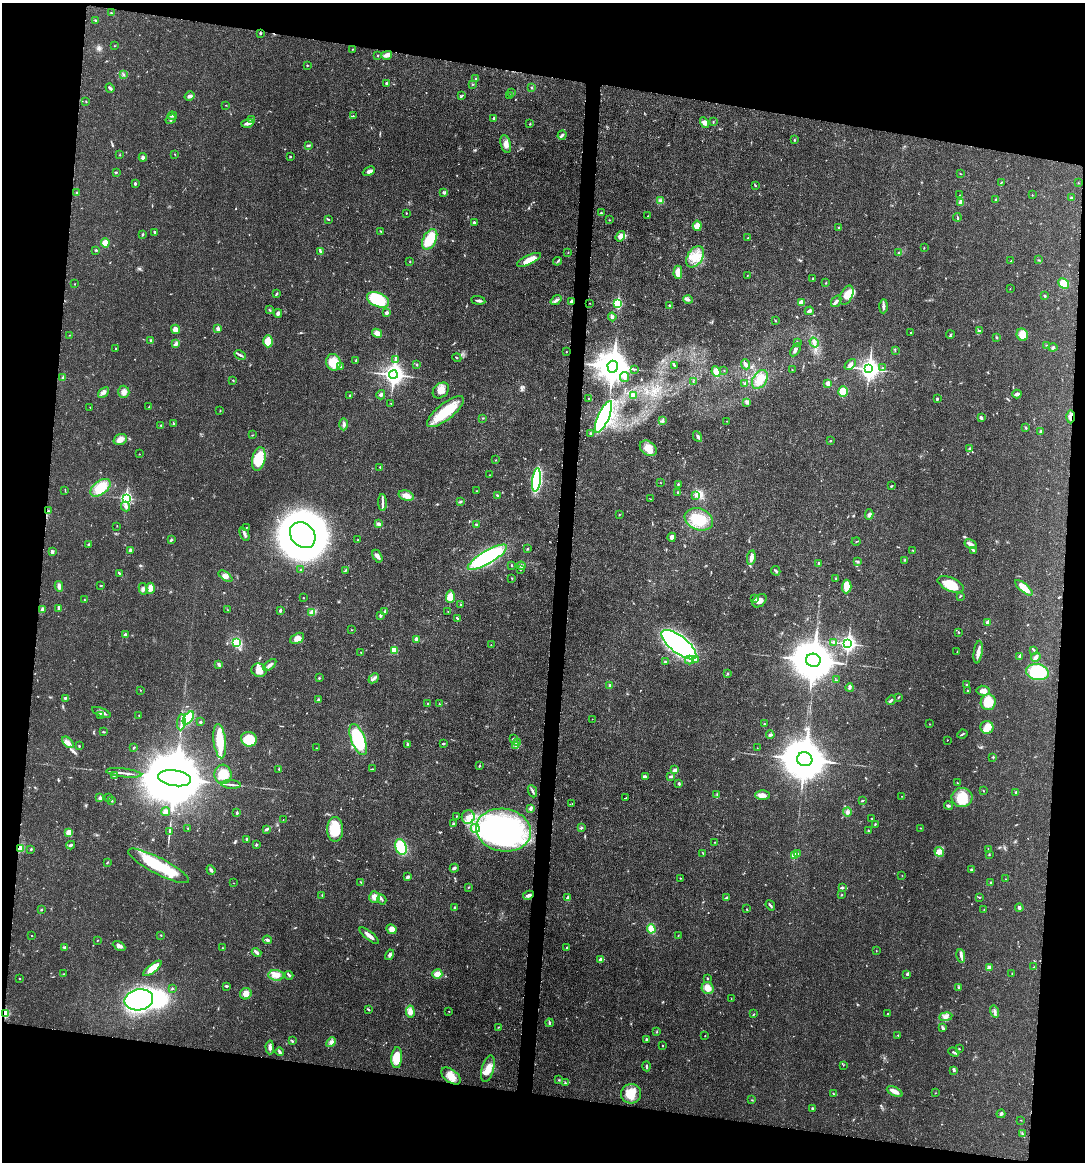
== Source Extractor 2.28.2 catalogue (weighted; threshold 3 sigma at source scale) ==
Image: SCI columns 118-4449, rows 7-4643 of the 4680 x 4647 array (HDU 1 of 3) = the unmasked area's bounding box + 8 px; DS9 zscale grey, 4 x 4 block average (1 PNG px = mean of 4 x 4 image px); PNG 1087 x 1164 px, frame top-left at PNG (2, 3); each listed source drawn as its Kron ellipse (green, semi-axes under 4 px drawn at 4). Shown black and unused: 19% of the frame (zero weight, under 3 of 4 exposures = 1% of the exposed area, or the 3 px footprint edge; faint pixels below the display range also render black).
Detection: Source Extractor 2.28.2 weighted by HDU 2 'WHT'. Background 0.021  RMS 0.0023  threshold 0.0103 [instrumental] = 3 sigma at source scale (4.5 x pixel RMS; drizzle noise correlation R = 1.50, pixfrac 1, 0.05/0.05 arcsec/px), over >= 5 px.
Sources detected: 590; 5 inside a brighter object's white glare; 2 cosmic-ray / hot-pixel residue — neither listed nor drawn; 7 coinciding with a brighter row at this scale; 22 inside a brighter listed object's ellipse — not listed separately; of the other 554, all 500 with FLUX_AUTO >= 0.404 (the completeness limit of this list) listed and drawn (54 fainter detections not listed), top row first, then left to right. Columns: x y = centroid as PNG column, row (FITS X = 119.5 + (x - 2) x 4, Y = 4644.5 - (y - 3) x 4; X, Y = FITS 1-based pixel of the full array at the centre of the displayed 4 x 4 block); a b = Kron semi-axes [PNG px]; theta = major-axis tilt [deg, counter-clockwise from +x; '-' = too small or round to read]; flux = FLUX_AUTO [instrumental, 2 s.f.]
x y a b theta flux
111 13 2 2 - 0.9
95 20 2 2 - 1.2
260 33 2 2 - 1.4
114 46 2 2 - 0.58
353 49 2 2 - 0.53
378 55 2 2 - 1
387 55 5 4 - 5.2
307 65 2 2 - 0.99
124 75 2 2 - 1.2
476 79 2 2 - 0.72
387 84 3 2 - 3.3
472 84 2 2 - 0.96
110 88 5 2 - 2.1
531 88 2 2 - 0.94
512 93 2 2 - 0.71
189 96 5 4 - 3.7
461 96 4 2 - 1.5
510 96 2 2 - 0.95
86 101 2 2 - 0.77
226 105 2 2 - 0.5
172 116 4 2 - 2.2
353 116 2 2 - 0.61
494 118 4 2 - 1.7
171 119 5 2 - 2.2
252 120 4 2 - 2.2
713 122 2 2 - 0.78
247 123 6 3 17 4.7
705 123 6 4 -60 4.3
530 124 2 2 - 1.1
562 135 5 3 - 2.9
794 140 3 2 - 0.91
506 144 9 5 -75 7.5
309 145 4 2 - 1.6
120 155 2 2 - 0.53
175 155 2 2 - 0.54
143 157 4 3 - 3.4
290 157 2 2 - 1
369 171 6 4 24 4.7
116 172 3 2 - 0.98
960 173 2 2 - 0.61
1001 182 2 2 - 0.65
135 183 3 2 - 2.3
1078 183 2 2 - 0.56
755 185 3 2 - 1
76 193 2 2 - 1.2
443 193 4 2 - 1.6
960 195 2 2 - 0.6
1032 195 2 2 - 0.58
1072 198 3 2 - 1.3
996 200 2 2 - 1.9
660 201 2 2 - 1.1
961 202 3 2 - 11
406 213 2 2 - 1.3
601 213 2 2 - 1.6
648 216 2 2 - 0.43
957 217 4 2 - 1.6
329 220 3 2 - 1.1
609 220 2 2 - 0.63
474 222 3 2 - 2.6
697 226 5 4 - 11
838 228 2 2 - 0.53
155 232 4 2 - 2.5
381 232 4 2 - 1.1
142 234 2 2 - 0.84
620 236 5 3 - 8.5
748 238 2 2 - 0.67
430 239 11 6 62 40
105 243 4 4 - 13
924 248 2 2 - 0.71
96 250 3 2 - 1.1
320 251 4 2 - 1.7
568 253 2 2 - 0.57
898 253 2 2 - 0.67
695 257 11 7 57 20
529 260 13 4 25 15
1039 260 3 2 - 0.87
557 261 4 2 - 1.7
1011 261 3 2 - 0.69
410 262 2 2 - 0.74
678 272 6 4 90 15
747 276 2 2 - 0.46
813 278 2 2 - 1.1
826 283 2 2 - 0.67
1064 283 6 4 -43 29
75 284 2 2 - 0.82
1010 289 2 2 - 0.47
276 294 4 2 - 1.2
847 295 10 6 64 16
1045 296 3 2 - 2
378 300 12 7 -22 63
478 300 7 2 -8 3.2
556 300 6 3 37 3.9
688 300 5 4 - 3.1
571 301 4 2 - 2.4
836 301 6 3 55 3.3
590 303 2 2 - 0.52
618 303 3 2 - 110
801 303 3 3 - 7.9
670 305 3 2 - 1.2
883 306 7 2 88 4.4
269 310 3 2 - 1.2
809 311 5 3 - 3.5
278 313 4 3 - 3.7
387 313 4 3 - 2
612 317 4 3 - 2.7
775 321 3 2 - 0.82
175 329 5 3 - 8.9
218 329 2 2 - 9.7
979 331 3 2 - 1.2
911 332 2 2 - 0.84
377 333 5 4 - 8.1
70 335 2 2 - 0.43
950 335 4 2 - 1.4
1022 335 6 5 - 17
996 337 2 2 - 1.3
151 341 3 2 - 4
268 341 6 4 89 24
797 342 2 2 - 0.51
814 342 5 2 - 3.2
176 344 4 2 - 2.3
1047 345 4 2 - 0.71
1053 347 4 3 - 2
116 349 2 2 - 0.7
795 350 7 2 58 3.7
895 350 2 2 - 0.59
566 352 2 2 - 0.51
240 355 6 2 -28 2.8
457 358 4 2 - 0.92
395 359 3 2 - 0.75
355 361 3 2 - 1.4
333 362 8 7 - 26
417 364 2 2 - 1.6
746 364 5 3 - 3.5
850 364 6 3 45 4.3
674 366 2 2 - 1.2
341 367 3 2 - 1.5
613 367 6 5 - 3000
883 368 2 2 - 0.49
634 369 2 2 - 0.47
869 369 4 3 - 800
724 370 2 2 - 0.55
792 370 2 2 - 0.55
716 372 5 4 - 13
393 375 4 3 - 950
624 377 5 3 - 3.1
63 378 3 3 - 5.3
760 379 10 6 58 14
233 380 2 2 - 1.4
693 381 2 2 - 0.51
828 383 2 2 - 20
745 384 2 2 - 5.5
441 390 9 6 42 11
103 392 6 3 41 4.1
124 392 6 5 - 6.2
843 392 5 5 - 19
1017 394 4 2 - 5.5
350 395 4 2 - 1.6
381 395 4 3 - 3.1
633 395 3 2 - 4.9
589 399 2 2 - 0.92
937 399 2 2 - 1.8
391 403 2 2 - 0.45
747 403 2 2 - 1.3
90 407 2 2 - 0.58
148 407 3 2 - 0.7
220 411 2 2 - 0.76
445 412 22 8 39 50
603 417 17 5 66 320
1070 417 6 3 -89 7.1
483 418 2 2 - 0.67
981 418 3 2 - 3.2
662 421 3 2 - 1.6
727 421 2 2 - 0.43
174 423 3 2 - 1.3
344 424 6 2 -89 2.5
161 425 2 2 - 0.87
1026 428 3 2 - 1.8
1041 431 4 2 - 2.4
591 433 3 2 - 2.1
252 435 2 2 - 0.68
697 436 6 2 -62 2.8
120 439 7 5 19 8.7
830 441 2 2 - 1.2
648 448 9 6 -37 17
970 449 4 3 - 2.6
139 454 2 2 - 0.49
259 459 12 6 79 41
496 460 3 2 - 0.64
380 467 2 2 - 0.92
489 475 2 2 - 0.44
536 480 11 4 82 150
661 483 2 2 - 0.47
678 484 3 2 - 1.3
891 486 3 2 - 1.2
100 488 11 6 38 32
65 491 2 2 - 0.42
476 491 2 2 - 0.79
677 493 4 2 - 1.5
696 495 3 2 - 1.4
406 496 8 5 -17 10
497 496 2 2 - 2.4
126 498 3 2 - 190
651 499 2 2 - 0.5
460 502 2 2 - 0.95
382 503 8 2 -88 3.8
126 506 5 3 - 3.9
49 511 2 2 - 1.1
619 514 2 2 - 0.74
869 514 5 4 - 3.2
699 519 14 10 -22 33
378 524 4 3 - 2.6
476 524 3 2 - 1.2
117 526 2 2 - 0.44
246 528 3 2 - 0.63
244 534 7 2 -66 3.8
303 535 14 11 -46 820
672 537 4 3 - 6.1
171 540 3 2 - 1.6
357 540 2 2 - 0.61
856 541 4 2 - 0.87
88 544 2 2 - 0.76
970 544 6 3 -29 6.6
527 549 2 2 - 0.94
130 550 3 2 - 2.8
912 550 2 2 - 0.73
973 550 3 3 - 1.6
52 552 2 2 - 5.2
377 556 7 3 -60 5.8
487 557 22 6 30 160
751 558 7 3 81 10
905 560 2 2 - 1.1
857 561 4 3 - 1.7
818 563 2 2 - 1.6
511 565 3 2 - 0.84
521 566 4 3 - 3.2
301 570 2 2 - 1.3
346 570 3 2 - 1.1
520 570 2 2 - 0.58
776 571 5 2 - 2.1
119 573 3 2 - 1.4
225 576 8 3 -36 5.5
836 578 3 2 - 1.6
512 579 3 2 - 0.77
951 584 14 6 -23 31
59 586 5 3 - 5.7
101 586 2 2 - 1.1
847 586 7 4 88 17
150 588 5 4 - 9.9
1024 588 11 3 -40 20
143 589 6 3 -79 3.1
960 596 3 2 - 1.1
450 597 6 4 87 17
303 598 2 2 - 0.52
755 598 2 2 - 0.86
84 600 2 2 - 0.83
760 601 8 5 42 8.3
460 605 2 2 - 1.3
59 608 3 3 - 1.8
42 609 2 2 - 8.1
228 610 2 2 - 0.4
280 610 3 2 - 2.4
385 611 4 2 - 2.2
448 611 2 2 - 0.44
312 612 4 3 - 3.1
380 615 3 2 - 3.2
457 618 4 2 - 1.5
988 622 2 2 - 16
351 630 2 2 - 0.6
959 632 4 2 - 0.94
125 635 2 2 - 9.5
297 638 7 5 26 9.7
416 639 2 2 - 11
237 642 3 3 - 36
833 642 3 2 - 1.4
848 644 3 3 - 480
491 645 2 2 - 0.64
679 645 21 8 -38 500
394 650 3 2 - 19
1034 650 2 2 - 1
957 651 2 2 - 0.48
361 652 2 2 - 0.66
978 652 11 3 82 8.4
1020 656 3 2 - 6.4
1036 657 5 3 - 4.3
696 659 3 2 - 2
689 660 4 2 - 3.1
813 660 7 6 - 6400
666 661 2 2 - 1.2
219 665 4 3 - 2.5
270 665 8 3 41 5.3
259 670 7 6 - 13
1037 672 11 8 -12 74
727 673 2 2 - 1.5
319 678 2 2 - 1.5
374 678 6 2 43 2.7
836 680 3 2 - 0.54
610 685 3 2 - 1.6
966 685 2 2 - 1.9
850 688 4 2 - 1.3
140 690 2 2 - 0.57
968 691 2 2 - 0.86
983 691 6 5 - 8.6
898 697 3 2 - 0.67
65 698 3 2 - 1.7
318 700 2 2 - 4.8
891 700 5 2 - 2.4
988 702 8 7 - 28
427 704 2 2 - 0.73
439 704 2 2 - 1.1
101 712 10 3 -22 6.8
100 715 2 2 - 0.63
139 715 3 2 - 0.77
188 718 7 4 54 42
592 719 2 2 - 0.47
181 722 8 2 84 4.1
200 722 2 2 - 3.7
764 724 2 2 - 0.96
930 724 2 2 - 0.61
987 727 6 6 - 13
104 732 3 2 - 1.1
962 734 5 2 - 1.6
770 735 4 2 - 2.6
249 739 8 7 - 48
358 739 16 7 -69 95
513 739 3 2 - 1.2
947 740 2 2 - 1
220 741 17 6 -83 38
68 742 7 3 -45 6
518 742 4 2 - 2
408 744 3 3 - 1.9
443 744 3 2 - 1.3
516 745 4 3 - 3.1
79 746 3 2 - 1.4
134 747 3 2 - 1.3
316 748 2 2 - 0.47
757 748 2 2 - 0.53
993 757 2 2 - 2
805 759 8 7 - 7200
479 766 3 2 - 0.93
279 769 3 2 - 1.2
372 769 2 2 - 0.89
675 770 4 2 - 5.4
124 773 18 2 -7 5.7
223 774 9 8 - 21
114 776 2 2 - 0.56
646 776 3 2 - 1.3
671 777 4 2 - 2.6
175 778 16 8 -9 24000
957 783 3 2 - 0.92
231 784 10 2 -3 4
679 784 3 2 - 2
983 790 2 2 - 0.54
532 791 6 2 -67 2.5
1015 792 2 2 - 0.94
717 794 2 2 - 0.76
762 795 7 5 -2 7.4
902 796 2 2 - 0.57
962 797 10 9 - 32
100 798 2 2 - 11
108 798 2 2 - 0.58
626 798 2 2 - 0.43
112 801 2 2 - 3.4
862 801 3 2 - 1.2
572 803 2 2 - 0.42
948 806 4 2 - 2.3
531 808 4 2 - 3.9
165 812 4 4 - 4.9
847 812 4 3 - 2.9
237 813 2 2 - 5
456 816 2 2 - 0.64
468 817 7 6 - 10
872 818 2 2 - 0.6
283 819 2 2 - 0.49
453 824 3 2 - 2.4
875 824 3 2 - 0.98
188 828 2 2 - 0.69
475 828 4 4 - 6.2
581 828 4 2 - 1.8
920 828 2 2 - 0.45
267 829 3 3 - 1.8
335 829 12 8 -89 39
503 830 28 21 -9 270
868 831 3 2 - 0.86
69 832 4 4 - 11
169 832 4 2 - 1.9
246 839 2 2 - 2
715 842 2 2 - 0.56
256 844 3 2 - 1.5
71 845 4 2 - 2.4
401 847 8 5 -69 57
20 848 4 3 - 12
31 849 3 2 - 1.1
988 850 2 2 - 0.73
939 852 5 4 - 5.8
703 854 3 2 - 1.2
798 854 2 2 - 0.88
794 855 2 2 - 24
989 855 2 2 - 0.91
107 863 3 2 - 1.1
159 866 34 8 -27 74
454 868 4 2 - 3.1
211 870 5 2 - 3.6
972 870 3 2 - 1.8
902 875 2 2 - 0.49
407 877 3 3 - 2.7
680 878 2 2 - 0.78
1006 879 2 2 - 0.45
361 882 3 2 - 1
990 882 2 2 - 0.98
234 883 2 2 - 0.45
842 887 3 3 - 2.3
468 888 2 2 - 0.72
322 895 3 2 - 0.68
528 895 5 3 - 4.5
841 895 2 2 - 0.83
374 897 6 5 - 8
727 897 3 2 - 1.7
979 897 3 2 - 1.1
568 898 4 2 - 5.3
382 899 5 2 - 1.7
770 905 5 2 - 2.6
455 907 2 2 - 1.6
1019 908 4 4 - 2.7
746 909 2 2 - 0.65
984 909 2 2 - 0.4
41 910 3 2 - 1.4
391 929 5 4 - 8.5
651 929 5 3 - 14
161 935 2 2 - 0.96
32 936 2 2 - 0.51
369 936 12 3 -40 8.7
678 936 2 2 - 0.48
97 940 2 2 - 0.57
267 940 4 2 - 3.3
119 946 7 4 -29 4.8
65 947 3 2 - 2.8
222 948 2 2 - 0.5
566 948 3 2 - 1
876 950 2 2 - 0.48
257 952 5 2 - 4.2
390 955 5 3 - 3.1
961 956 7 4 -82 4.4
601 959 4 3 - 5.5
1033 967 2 2 - 0.57
153 968 11 4 38 16
989 968 4 3 - 5.8
64 974 2 2 - 0.6
437 974 5 4 - 11
907 974 3 2 - 1.5
1012 974 2 2 - 0.73
276 975 8 5 -5 9.3
289 975 4 2 - 2.4
20 978 2 2 - 0.64
707 978 2 2 - 0.97
227 986 3 2 - 1.9
958 987 2 2 - 2.3
708 988 6 5 - 13
172 989 2 2 - 0.95
246 994 6 5 - 9.4
731 999 2 2 - 0.41
139 1000 14 10 11 240
368 1009 4 2 - 1.6
449 1011 2 2 - 0.49
995 1011 6 2 -75 2.6
410 1012 6 4 -86 10
5 1014 2 2 - 67
754 1014 2 2 - 0.87
887 1014 2 2 - 0.58
946 1017 7 4 9 5.6
549 1023 4 2 - 2
498 1027 2 2 - 0.59
942 1028 4 2 - 2.2
657 1032 2 2 - 0.87
898 1035 2 2 - 0.96
705 1036 2 2 - 0.54
646 1039 2 2 - 4.8
292 1041 2 2 - 1
331 1042 5 4 - 4.3
662 1045 2 2 - 0.75
270 1047 7 2 -89 5.3
959 1049 3 2 - 0.73
279 1052 4 3 - 2.8
954 1052 6 2 -21 1.5
397 1058 10 5 85 28
843 1065 2 2 - 0.43
647 1066 5 2 - 1.9
488 1069 13 6 75 15
954 1070 3 3 - 1.8
451 1076 11 6 -37 17
559 1080 2 2 - 0.7
565 1083 2 2 - 1.8
895 1091 8 3 -26 11
935 1093 2 2 - 0.47
631 1094 10 9 - 23
833 1094 3 2 - 0.7
752 1100 2 2 - 0.44
813 1108 3 2 - 2.3
1001 1114 4 3 - 2.7
1021 1120 2 2 - 0.56
1022 1134 4 2 - 1.6
Overlapping masked pixels (flux is a lower limit): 4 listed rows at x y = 571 301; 1070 417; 20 848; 5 1014
Diffuse or blended objects may show on this block-average render without a row.